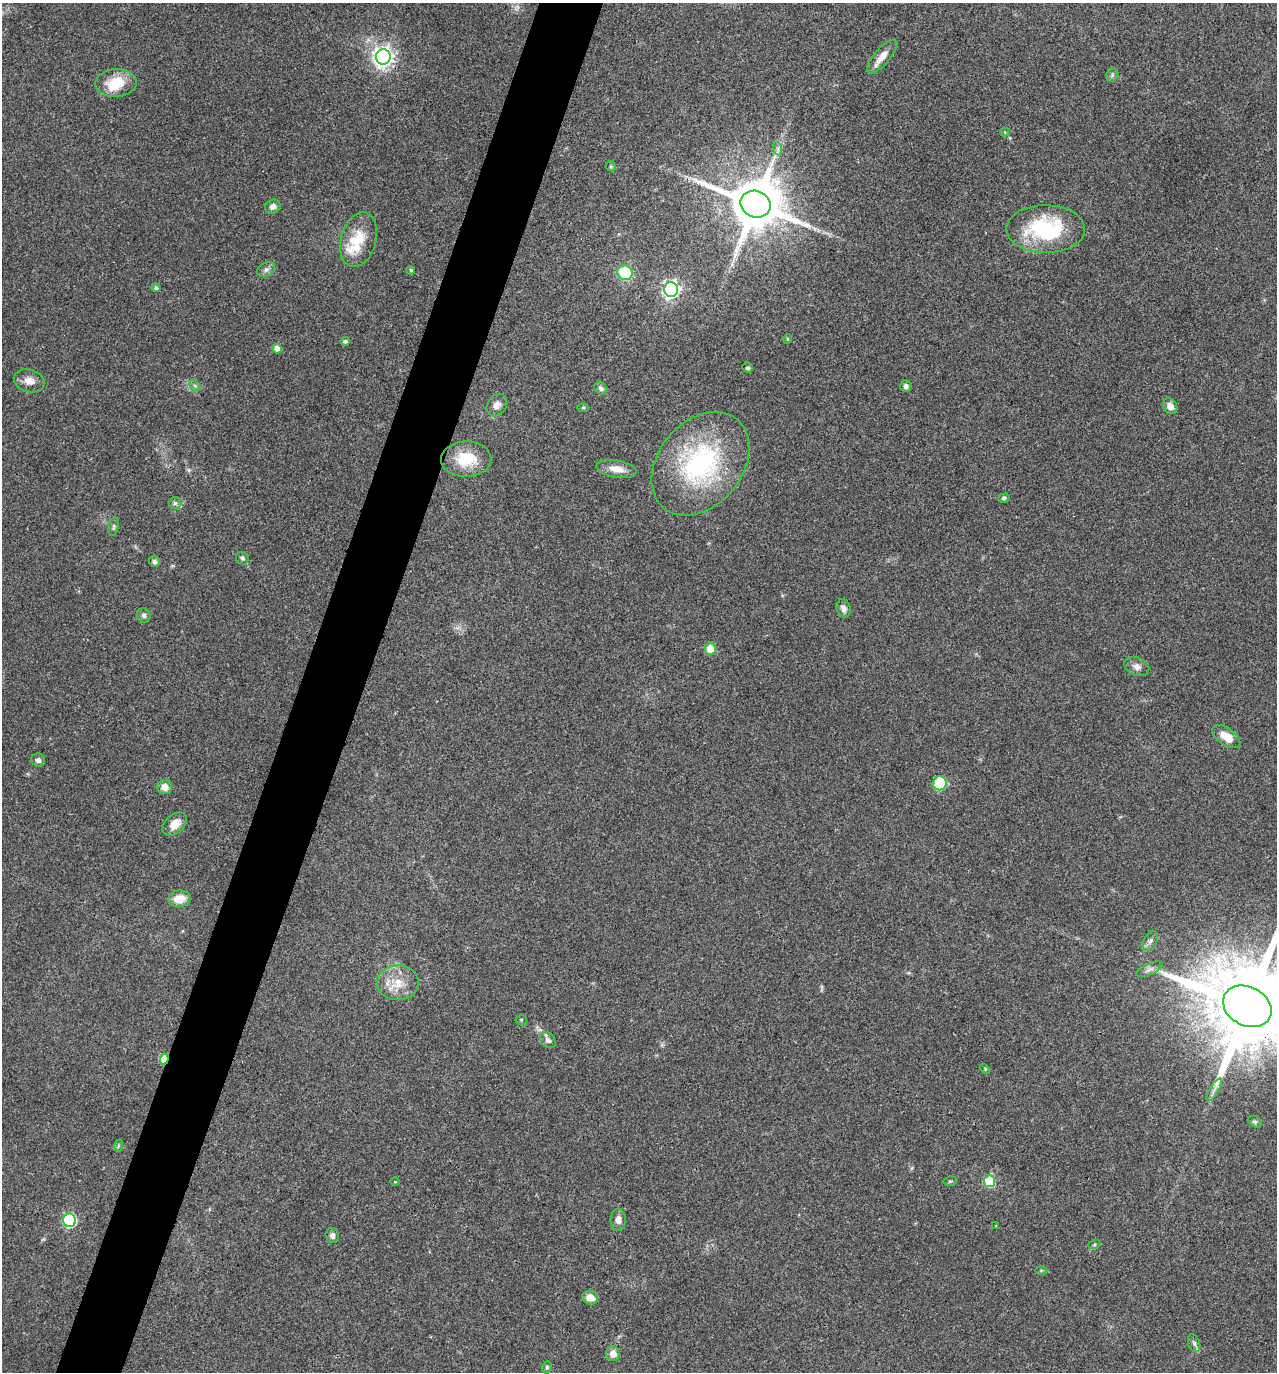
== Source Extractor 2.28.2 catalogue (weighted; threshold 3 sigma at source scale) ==
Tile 7 of 4 x 4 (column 3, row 2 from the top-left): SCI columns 2686-3960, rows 2749-4118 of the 5504 x 5492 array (HDU 1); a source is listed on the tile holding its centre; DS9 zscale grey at full resolution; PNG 1279 x 1374 px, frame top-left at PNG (2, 3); each listed source drawn as its Kron ellipse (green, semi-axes under 4 px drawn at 4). Shown black and unused: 5% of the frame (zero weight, under 3 of 4 exposures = <1% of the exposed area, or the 3 px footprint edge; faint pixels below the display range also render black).
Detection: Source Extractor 2.28.2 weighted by HDU 2 'WHT'; one run over the whole footprint, this tile lists its part. Background 0.0934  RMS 0.006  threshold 0.0269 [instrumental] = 3 sigma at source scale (4.5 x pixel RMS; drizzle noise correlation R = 1.50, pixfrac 1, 0.05/0.05 arcsec/px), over >= 5 px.
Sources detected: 74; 1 too faint to see at this stretch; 1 inside a brighter object's white glare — neither listed nor drawn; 3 inside a brighter listed object's ellipse — not listed separately; the other 69 listed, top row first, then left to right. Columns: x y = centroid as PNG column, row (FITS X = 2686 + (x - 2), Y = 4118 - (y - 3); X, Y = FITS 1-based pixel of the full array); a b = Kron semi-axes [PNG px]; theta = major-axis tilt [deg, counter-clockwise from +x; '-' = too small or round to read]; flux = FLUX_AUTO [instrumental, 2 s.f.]
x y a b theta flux
383 57 7 7 - 340
882 57 21 8 50 6.4
1112 75 7 5 48 1.3
116 83 21 13 2 17
1005 132 4 4 - 0.48
778 149 7 4 -72 1.2
611 166 5 4 - 0.72
756 204 15 13 -23 3900
273 206 8 6 25 2.8
1046 229 39 24 -1 56
358 240 28 17 74 17
266 270 9 6 28 2.3
411 270 4 3 - 1.1
625 273 8 7 - 27
156 288 4 4 - 1.5
671 289 7 7 - 210
787 339 5 3 - 0.53
345 341 4 4 - 1.4
277 349 5 4 - 6.2
748 368 5 4 - 1.2
29 381 16 11 -15 5.6
195 386 6 5 - 1.2
906 386 6 5 - 2.2
601 388 7 5 -45 1.6
497 405 12 9 56 3.6
1170 406 8 6 -57 4.1
583 407 6 4 0 0.68
466 459 25 18 1 21
700 464 58 42 50 91
617 469 20 8 -10 6.9
1004 498 6 4 17 1.1
175 503 6 6 - 1.2
114 527 9 5 81 1.2
242 558 6 6 - 1.5
154 561 6 5 - 1.9
843 608 9 7 -74 3.3
144 615 7 6 - 1.9
710 649 6 5 - 13
1137 666 13 9 -22 3.5
1226 737 16 8 -35 9.4
38 760 7 6 - 2.1
940 783 7 6 - 25
164 787 7 7 - 5.2
175 824 14 9 41 7.3
179 899 11 8 8 8.9
1150 941 10 6 65 2.2
1150 969 14 5 24 2.6
398 983 21 17 2 13
1247 1006 25 19 -27 12000
521 1020 5 5 - 0.75
548 1040 9 7 -50 2.5
164 1059 5 4 - 23
985 1069 6 3 -47 0.64
1214 1090 13 2 60 1.8
1255 1122 7 5 -28 1.1
118 1146 6 4 71 0.79
950 1181 7 4 8 0.86
989 1181 6 5 - 31
395 1182 4 3 - 0.44
69 1220 7 6 - 86
618 1220 11 7 -89 3.7
996 1226 3 3 - 0.82
332 1235 8 6 -67 2.2
1094 1245 6 4 20 0.76
1041 1270 6 4 1 0.76
590 1297 8 7 - 5.6
1194 1343 9 5 -70 1.8
613 1354 7 7 - 5.5
547 1367 6 4 78 1.1
Overlapping masked pixels (flux is a lower limit): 2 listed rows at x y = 1247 1006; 164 1059
Isophote crosses this tile's border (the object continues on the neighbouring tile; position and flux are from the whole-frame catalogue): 1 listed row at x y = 1247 1006